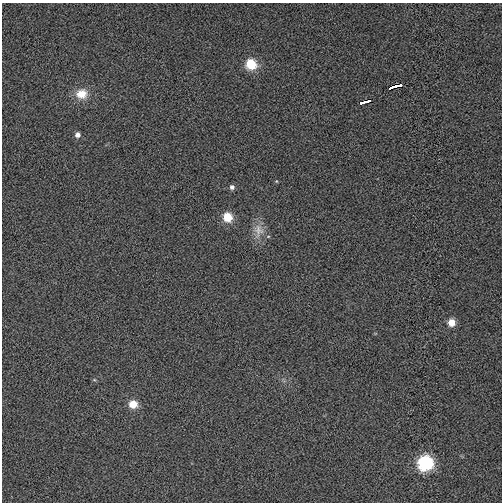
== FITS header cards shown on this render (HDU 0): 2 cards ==
NAXIS1  =                  500
NAXIS2  =                  500

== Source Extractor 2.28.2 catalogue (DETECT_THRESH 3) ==
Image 500 x 500 px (HDU 0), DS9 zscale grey, 1 PNG px = 1 image px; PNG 504 x 504 px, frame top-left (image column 1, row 500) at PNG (2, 3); no overlay
Background 0.00529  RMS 0.031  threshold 0.0921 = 3 sigma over >= 5 px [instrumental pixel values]
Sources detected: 12; all 12 listed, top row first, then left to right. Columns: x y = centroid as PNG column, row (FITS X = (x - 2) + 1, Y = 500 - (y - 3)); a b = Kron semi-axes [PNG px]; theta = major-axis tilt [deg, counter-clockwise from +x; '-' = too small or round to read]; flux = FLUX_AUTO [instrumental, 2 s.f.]
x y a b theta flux
251 64 6 6 - 120
396 86 10 3 11 20
391 87 6 2 32 13
82 94 14 12 9 35
365 101 12 3 16 28
77 135 5 5 - 13
232 187 5 5 - 8.1
227 217 6 5 - 82
258 230 20 14 -85 29
451 322 5 5 - 39
133 404 5 5 - 59
425 463 7 7 - 390